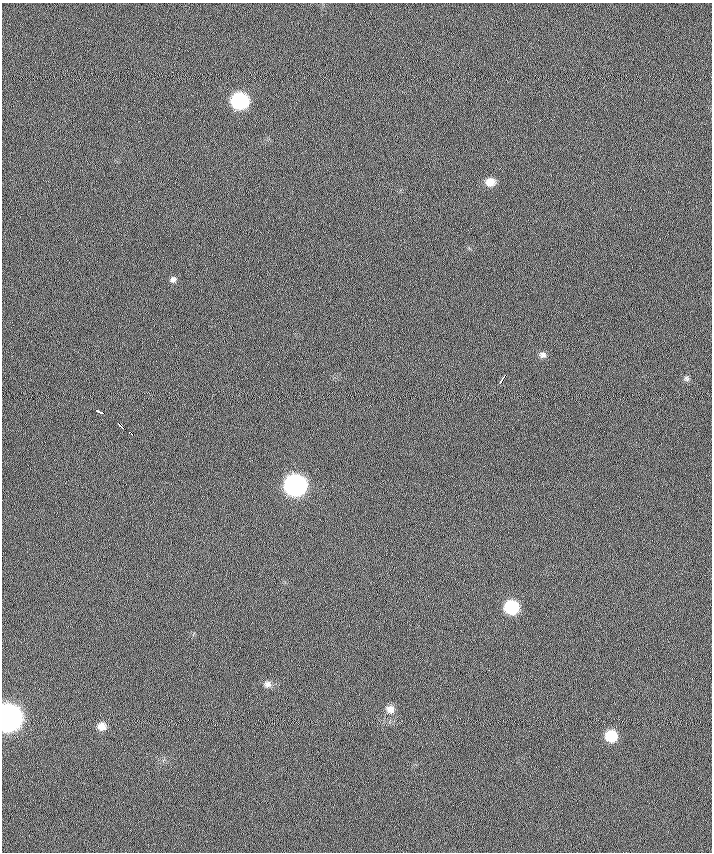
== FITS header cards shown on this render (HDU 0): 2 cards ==
NAXIS1  =                  710 /
NAXIS2  =                  850 /

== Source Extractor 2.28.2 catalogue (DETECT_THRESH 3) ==
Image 710 x 850 px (HDU 0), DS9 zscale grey, 1 PNG px = 1 image px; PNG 714 x 854 px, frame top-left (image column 1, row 850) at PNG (2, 3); no overlay
Background 0.357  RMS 7.4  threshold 22.3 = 3 sigma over >= 5 px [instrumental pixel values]
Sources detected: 16; all 16 listed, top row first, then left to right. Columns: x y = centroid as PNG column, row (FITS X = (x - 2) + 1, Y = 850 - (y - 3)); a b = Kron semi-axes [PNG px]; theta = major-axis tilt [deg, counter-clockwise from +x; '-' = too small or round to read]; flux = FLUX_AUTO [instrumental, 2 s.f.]
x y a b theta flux
240 101 10 10 - 75000
490 182 9 8 - 5200
173 279 7 6 - 1300
543 355 8 7 - 1700
686 378 8 6 -47 1100
502 379 11 3 58 3500
100 412 8 3 -19 3600
120 426 8 3 -46 4900
129 433 5 3 - 6200
295 485 11 10 - 240000
512 607 9 9 - 37000
267 684 9 8 - 2200
390 709 10 9 - 3400
8 718 11 10 - 720000
102 726 9 8 - 4200
611 736 9 9 - 16000
At the frame edge (FLAGS 8, measured only in part): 1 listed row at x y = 8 718